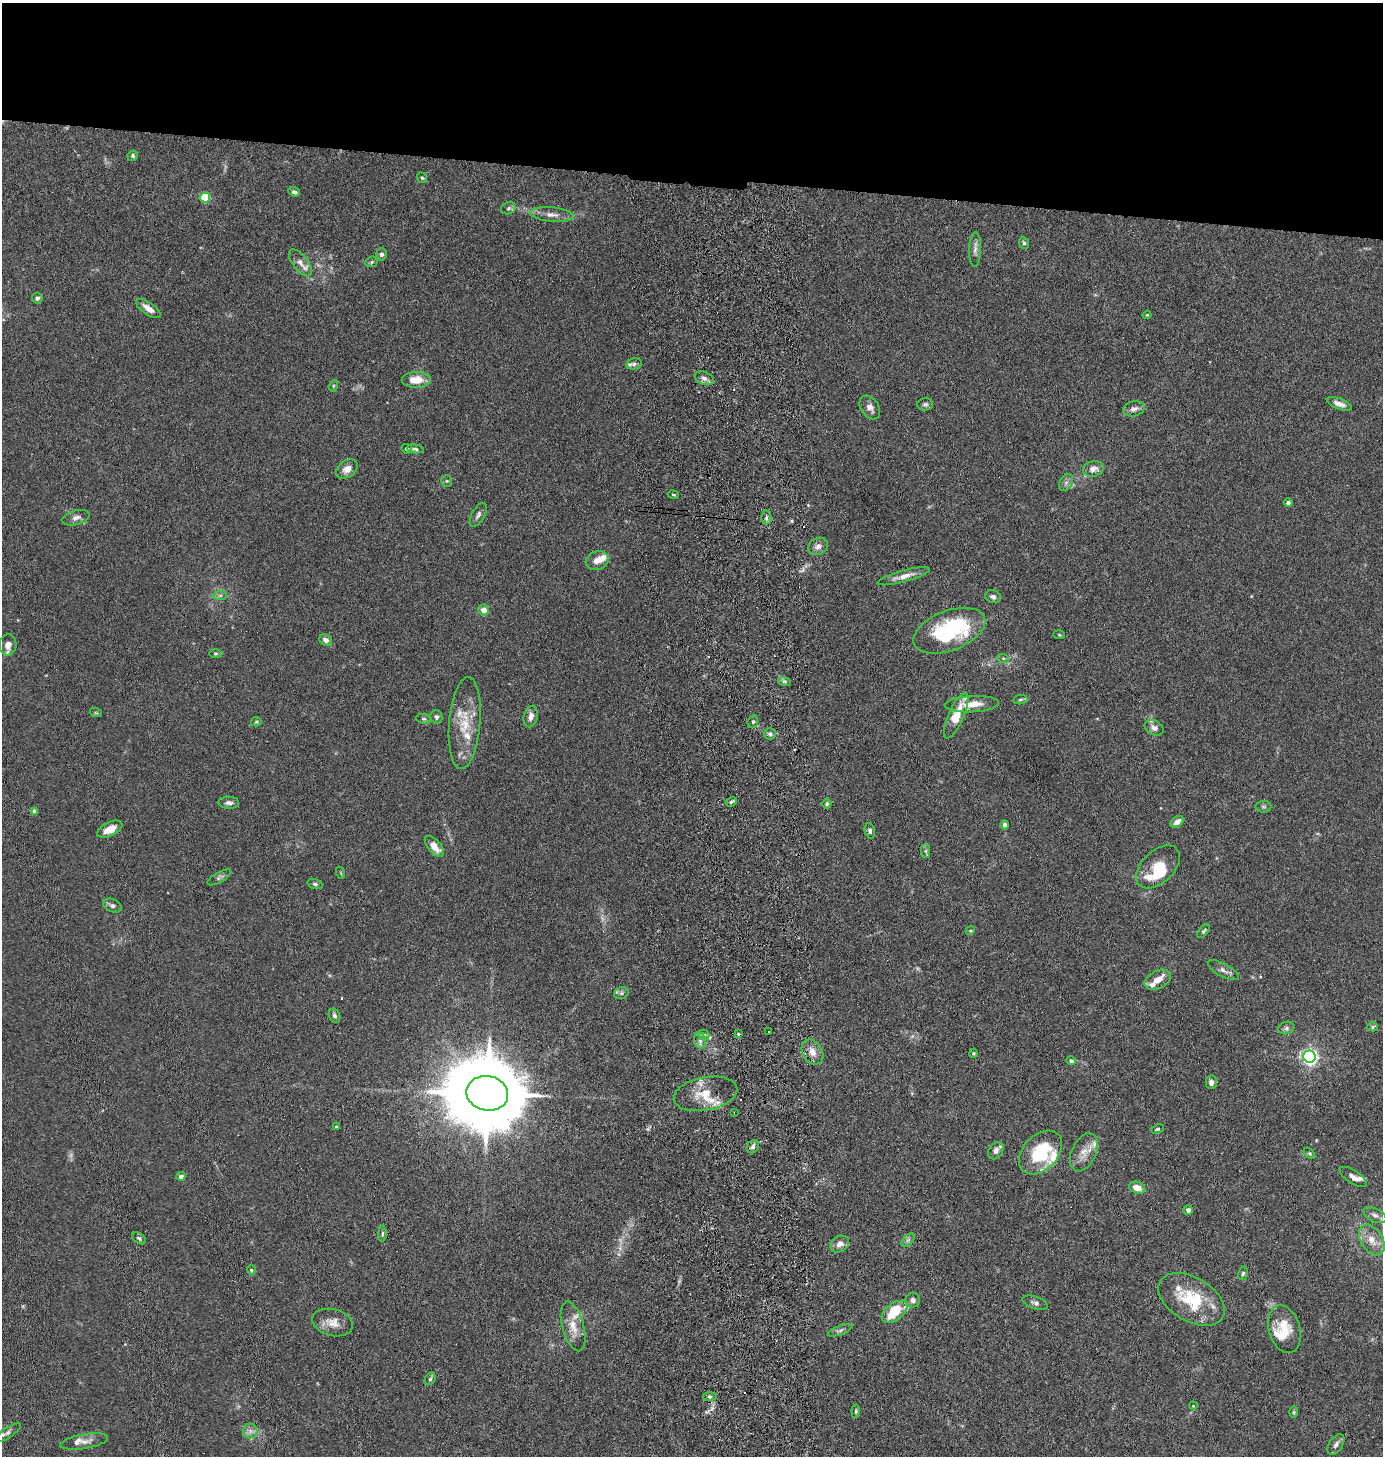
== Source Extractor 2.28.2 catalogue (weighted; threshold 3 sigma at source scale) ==
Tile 2 of 3 x 3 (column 2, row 1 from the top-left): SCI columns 1538-2918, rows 2917-4370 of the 4500 x 4376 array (HDU 1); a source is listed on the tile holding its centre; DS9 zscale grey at full resolution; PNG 1385 x 1458 px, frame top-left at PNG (2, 3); each listed source drawn as its Kron ellipse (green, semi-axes under 4 px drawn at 4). Shown black and unused: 12% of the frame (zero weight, under 5 of 10 exposures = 3% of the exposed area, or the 3 px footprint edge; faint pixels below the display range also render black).
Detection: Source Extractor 2.28.2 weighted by HDU 2 'WHT'; one run over the whole footprint, this tile lists its part. Background 0.0206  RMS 0.0018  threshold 0.00729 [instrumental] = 3 sigma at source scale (4.09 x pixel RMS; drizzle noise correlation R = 1.36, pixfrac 0.8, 0.05/0.05 arcsec/px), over >= 5 px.
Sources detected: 156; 4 too faint to see at this stretch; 1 inside a brighter object's white glare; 5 cosmic-ray / hot-pixel residue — neither listed nor drawn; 16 inside a brighter listed object's ellipse — not listed separately; the other 130 listed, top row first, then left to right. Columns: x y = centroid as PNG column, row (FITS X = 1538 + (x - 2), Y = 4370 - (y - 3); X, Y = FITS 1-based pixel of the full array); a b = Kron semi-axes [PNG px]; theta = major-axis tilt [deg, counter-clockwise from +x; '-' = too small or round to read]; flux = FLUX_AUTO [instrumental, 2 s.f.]
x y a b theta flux
133 156 5 5 - 0.33
422 178 5 4 - 0.24
294 192 6 4 -17 0.36
205 198 5 5 - 8.4
508 208 8 6 23 0.41
552 215 22 7 -6 1.3
1024 243 6 5 - 0.27
975 249 17 6 88 0.83
381 254 6 5 - 0.47
372 262 6 5 - 0.28
300 263 16 7 -52 1.2
37 298 5 5 - 0.48
148 308 14 6 -35 1.4
1147 315 4 4 - 0.18
634 364 8 5 11 0.44
704 378 10 6 -22 0.78
416 380 14 8 2 2.5
333 386 6 4 71 0.22
925 404 8 6 3 0.4
1339 404 13 5 -21 1.1
870 408 13 9 -56 1
1134 409 11 7 13 0.83
407 449 5 4 - 0.35
415 449 8 4 -9 0.34
347 469 12 8 37 1.3
1093 469 10 7 13 1.2
447 481 6 5 - 0.26
1066 483 9 6 62 0.56
673 495 5 3 - 0.21
1288 503 4 4 - 0.51
478 515 13 6 61 0.6
766 517 7 5 89 0.39
76 518 14 7 14 0.84
818 546 10 8 25 0.86
597 561 11 9 20 1.5
904 576 27 6 15 1.6
220 595 7 4 1 0.34
993 597 8 6 -17 0.57
484 610 5 5 - 1.4
949 631 38 20 21 19
1059 635 6 4 -3 0.15
326 640 6 5 - 0.74
8 645 10 8 84 1.2
216 653 7 3 0 0.21
1003 658 6 4 -18 0.22
784 681 6 4 -18 0.28
1020 700 7 4 6 0.28
972 704 27 8 3 2.6
96 713 6 4 -18 0.18
956 716 25 7 66 3.9
436 717 7 6 - 0.4
531 717 11 7 77 0.92
424 719 7 5 -6 0.28
256 722 5 4 - 0.22
753 722 6 5 - 0.28
465 723 46 15 85 5.4
1154 728 10 7 -26 0.84
770 734 6 5 - 0.4
731 802 6 4 27 0.33
229 803 10 6 -2 0.64
827 804 5 4 - 0.26
1263 807 8 6 -1 0.36
34 811 4 4 - 1
1177 822 7 5 36 0.92
1005 825 4 4 - 0.49
110 829 14 7 27 1.7
870 831 8 5 -77 0.41
434 846 12 6 -50 1.7
926 851 7 4 -90 0.35
1158 867 26 16 43 6.3
341 873 6 4 -71 0.18
219 877 13 5 30 0.45
315 884 8 4 -15 0.32
112 905 10 6 -24 0.53
970 931 4 3 - 0.15
1203 931 8 4 51 0.29
1223 970 17 6 -28 0.83
1158 980 14 8 26 1.3
621 993 7 6 - 0.42
334 1016 7 5 -66 0.43
1373 1027 5 4 - 0.26
1286 1028 8 6 17 0.42
769 1031 2 2 - 0.15
739 1034 3 3 - 0.67
704 1035 5 5 - 0.36
700 1040 8 6 -73 0.64
812 1052 13 10 -59 1.5
973 1053 5 4 - 0.22
1309 1057 6 6 - 59
1071 1061 5 4 - 0.46
1211 1082 7 5 -88 0.75
487 1093 21 17 -12 2500
705 1094 32 16 11 4.3
735 1113 3 3 - 0.19
336 1127 3 3 - 0.16
1157 1129 6 4 25 0.26
753 1147 7 6 - 0.51
996 1151 9 7 57 0.79
1041 1152 25 17 46 8.8
1084 1152 20 12 64 2
1309 1153 7 4 -45 0.23
181 1176 4 4 - 0.67
1353 1177 16 6 -33 0.9
1137 1188 8 6 -17 1.6
1188 1210 4 4 - 0.72
1375 1215 12 6 -26 0.74
382 1234 8 4 89 0.28
139 1238 7 5 -36 0.3
908 1240 8 4 45 0.4
1372 1240 17 11 -58 2.2
840 1244 10 7 31 1.1
251 1270 5 4 - 0.2
1243 1273 7 5 75 0.31
1191 1299 36 22 -30 8.4
913 1300 7 7 - 0.65
1035 1303 13 6 -19 0.63
894 1312 15 8 36 5.8
332 1322 21 13 -14 2
573 1326 25 10 -74 2.2
1284 1329 24 15 -74 3.9
840 1330 13 4 21 0.51
430 1379 6 5 - 0.33
710 1397 7 3 0 0.28
1193 1406 4 3 - 0.14
856 1411 7 3 84 0.2
1294 1412 6 4 89 0.2
250 1431 7 7 - 0.69
8 1433 15 5 33 0.53
84 1441 24 7 9 1.2
1336 1445 11 6 56 0.72
Overlapping masked pixels (flux is a lower limit): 1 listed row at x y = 735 1113